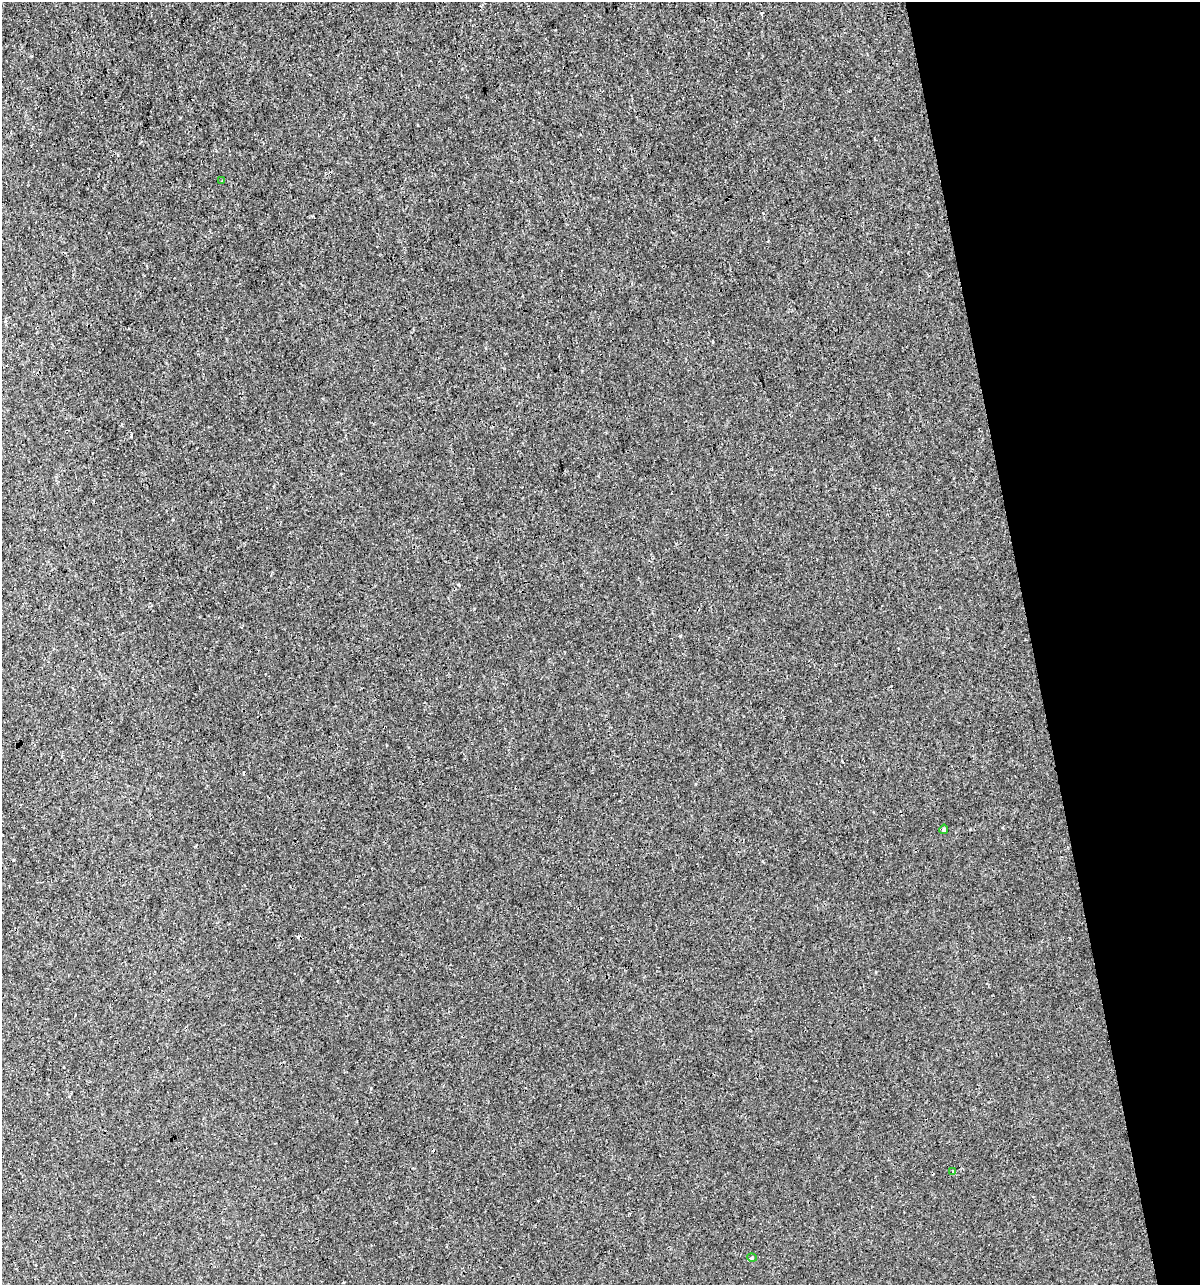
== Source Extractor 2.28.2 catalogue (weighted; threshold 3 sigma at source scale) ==
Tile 12 of 4 x 4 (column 4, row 3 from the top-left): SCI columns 3638-4835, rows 1284-2566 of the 4930 x 5132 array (HDU 1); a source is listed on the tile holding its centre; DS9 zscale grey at full resolution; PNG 1202 x 1287 px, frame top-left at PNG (2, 2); each listed source drawn as its Kron ellipse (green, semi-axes under 4 px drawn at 4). Shown black and unused: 14% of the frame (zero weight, under 3 of 4 exposures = <1% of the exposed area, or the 3 px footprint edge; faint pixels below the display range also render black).
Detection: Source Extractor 2.28.2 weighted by HDU 2 'WHT'; one run over the whole footprint, this tile lists its part. Background 2.15e-04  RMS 0.0017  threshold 0.00763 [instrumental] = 3 sigma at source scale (4.5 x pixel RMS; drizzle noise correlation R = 1.50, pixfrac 1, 0.0396/0.0396 arcsec/px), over >= 5 px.
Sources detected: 7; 3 cosmic-ray / hot-pixel residue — neither listed nor drawn; the other 4 listed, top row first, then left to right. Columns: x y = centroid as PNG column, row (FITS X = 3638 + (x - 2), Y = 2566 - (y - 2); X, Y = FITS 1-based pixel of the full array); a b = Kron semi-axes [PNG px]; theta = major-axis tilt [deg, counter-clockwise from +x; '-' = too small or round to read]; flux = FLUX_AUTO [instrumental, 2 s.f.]
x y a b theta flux
222 181 3 3 - 0.12
944 829 5 4 - 0.25
952 1172 4 3 - 0.27
752 1258 5 3 - 0.15